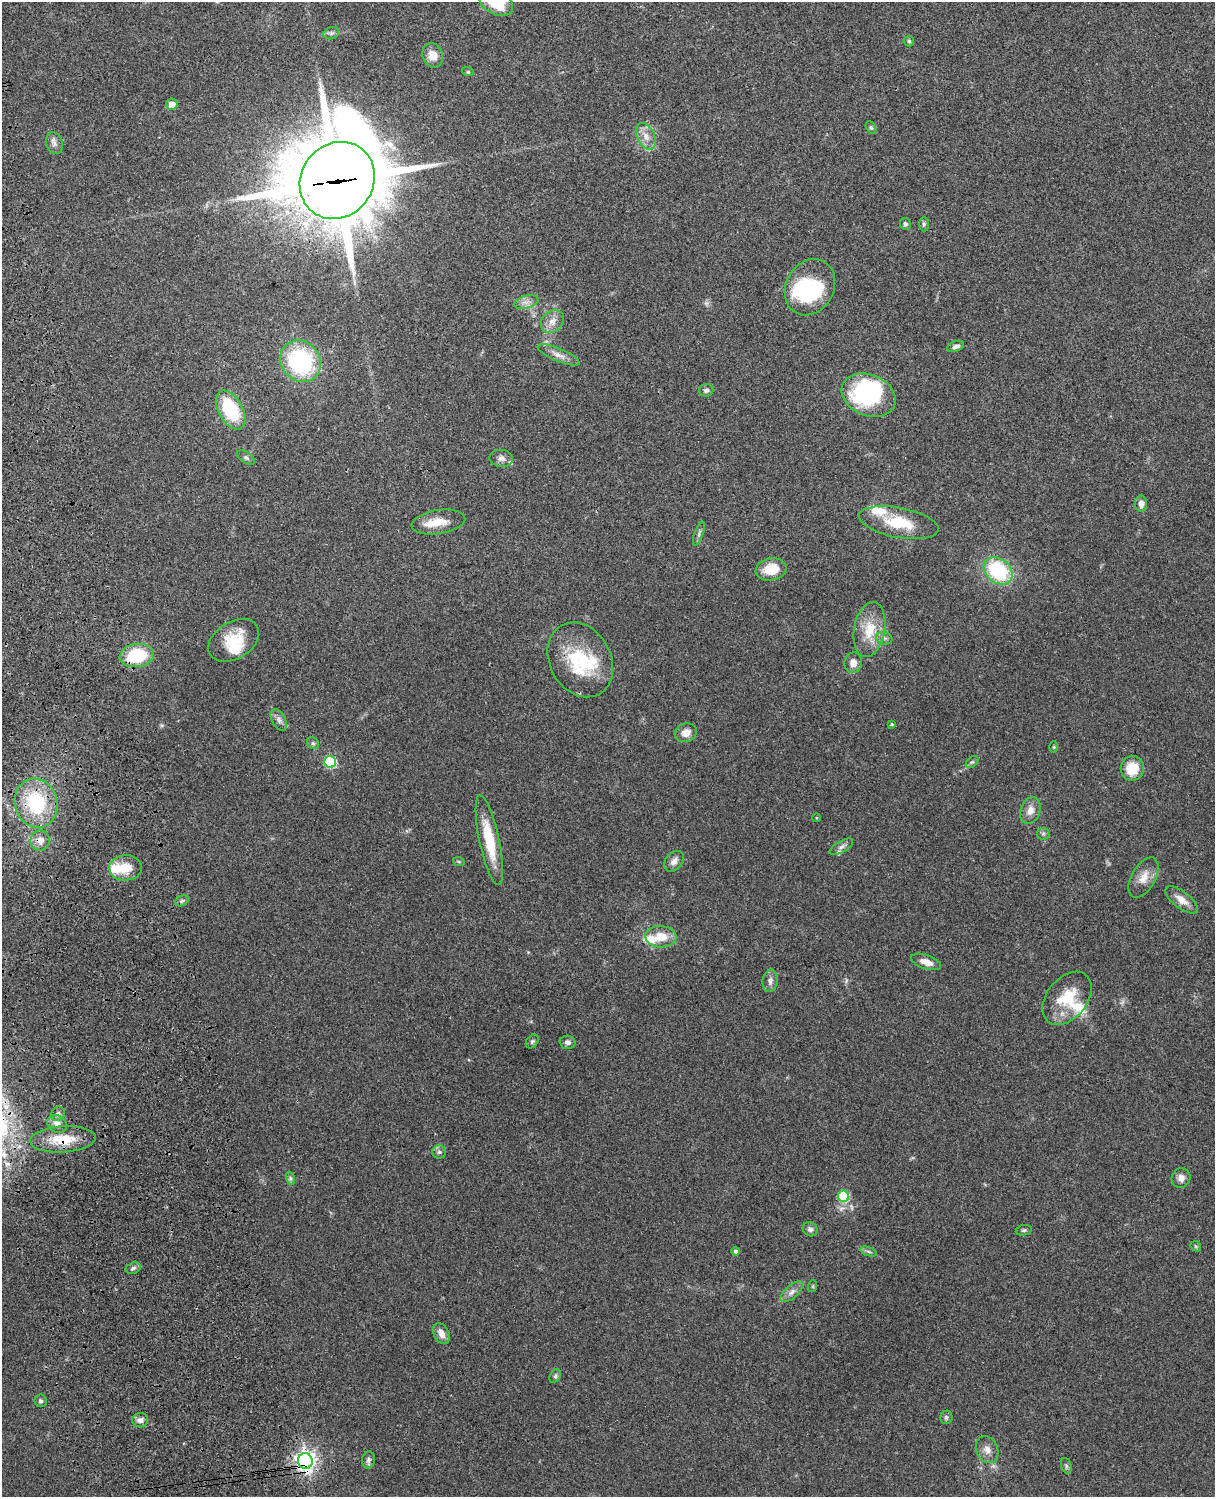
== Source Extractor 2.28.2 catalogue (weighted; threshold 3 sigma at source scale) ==
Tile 7 of 4 x 3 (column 3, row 2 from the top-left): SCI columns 2544-3756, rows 1660-3154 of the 5089 x 4927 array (HDU 1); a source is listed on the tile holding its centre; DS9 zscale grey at full resolution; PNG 1217 x 1499 px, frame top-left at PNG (2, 2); each listed source drawn as its Kron ellipse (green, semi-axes under 4 px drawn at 4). Shown black and unused: <1% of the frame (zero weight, under 3 of 4 exposures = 6% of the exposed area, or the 3 px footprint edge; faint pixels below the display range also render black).
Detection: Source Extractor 2.28.2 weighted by HDU 2 'WHT'; one run over the whole footprint, this tile lists its part. Background 0.0899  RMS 0.0062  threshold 0.0277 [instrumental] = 3 sigma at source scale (4.5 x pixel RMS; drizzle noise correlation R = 1.50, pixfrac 1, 0.05/0.05 arcsec/px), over >= 5 px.
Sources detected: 99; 4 inside a brighter object's white glare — neither listed nor drawn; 9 inside a brighter listed object's ellipse — not listed separately; the other 86 listed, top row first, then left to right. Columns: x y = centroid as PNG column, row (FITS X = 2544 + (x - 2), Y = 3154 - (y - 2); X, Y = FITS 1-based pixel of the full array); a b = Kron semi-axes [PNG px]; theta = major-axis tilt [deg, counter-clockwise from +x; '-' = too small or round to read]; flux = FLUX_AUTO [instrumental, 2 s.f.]
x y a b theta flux
496 2 19 12 -32 23
331 33 8 6 19 1.5
909 41 5 5 - 1.1
433 55 12 10 -70 7.7
468 72 6 3 -18 0.65
172 104 6 5 - 5.2
871 127 7 4 -63 1.1
646 136 14 8 -64 5.5
54 143 11 8 -70 2.8
337 180 40 36 52 7500
905 224 6 5 - 1.4
924 224 7 4 90 1.2
810 287 29 24 62 53
526 302 12 6 15 3.3
552 321 13 10 46 5.1
956 346 9 5 20 2.1
558 355 22 6 -23 4.6
301 361 22 19 -51 68
706 390 7 6 - 1.8
869 395 28 20 -23 72
231 410 21 12 -61 40
246 457 10 5 -34 1.6
501 458 12 8 -7 3
1141 504 8 6 89 3.8
438 522 27 12 9 11
899 523 40 15 -11 23
699 533 12 3 70 1.5
771 569 15 11 11 14
998 571 16 12 -41 46
870 630 28 15 80 17
884 638 8 6 -13 1.8
234 640 28 18 32 19
137 655 17 11 9 33
580 660 39 30 -61 41
853 663 10 9 - 4.5
279 720 12 7 -62 2.7
892 724 4 3 - 0.73
686 733 11 9 18 4.8
313 743 6 5 - 1.3
1054 747 6 4 -89 0.62
330 762 6 5 - 48
972 762 7 4 43 1.1
1132 768 12 11 - 14
36 803 25 21 -73 48
1030 810 14 10 70 5.4
817 818 4 3 - 0.52
1043 834 6 6 - 1.3
40 840 10 9 - 5.3
489 840 46 10 -78 23
841 847 13 5 29 2.3
674 861 11 8 48 3.7
459 862 6 4 -19 0.7
125 868 16 12 2 11
1143 878 22 12 60 7.7
1182 900 19 8 -37 6.4
182 901 7 5 30 1.2
661 937 15 11 -4 11
926 962 16 7 -19 5.8
770 981 11 7 83 2.9
1067 998 30 20 51 21
532 1041 8 5 49 1.2
567 1042 8 6 -3 1.9
58 1114 7 6 - 1.8
57 1124 10 8 -34 4.2
63 1139 33 13 4 19
439 1152 7 6 - 1.7
290 1178 7 4 -71 1.2
1181 1178 10 9 - 3.4
843 1196 6 5 - 36
810 1229 8 6 -37 2
1024 1230 8 5 10 1.1
1196 1246 6 4 -45 0.81
736 1251 4 4 - 1.6
868 1251 8 3 -19 1.3
133 1268 8 5 17 1.5
813 1286 6 3 72 0.7
792 1292 14 6 41 3.5
441 1333 11 7 -62 5
555 1376 7 5 60 1.2
41 1401 6 6 - 1.3
946 1417 7 6 - 1.2
140 1420 8 7 - 2.8
987 1450 14 10 -65 4.8
368 1460 8 6 80 1.9
305 1461 8 7 - 380
1066 1466 8 5 -71 1.2
Overlapping masked pixels (flux is a lower limit): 5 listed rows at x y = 337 180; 137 655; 40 840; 63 1139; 305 1461
Isophote crosses this tile's border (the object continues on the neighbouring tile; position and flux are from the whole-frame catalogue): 1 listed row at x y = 496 2